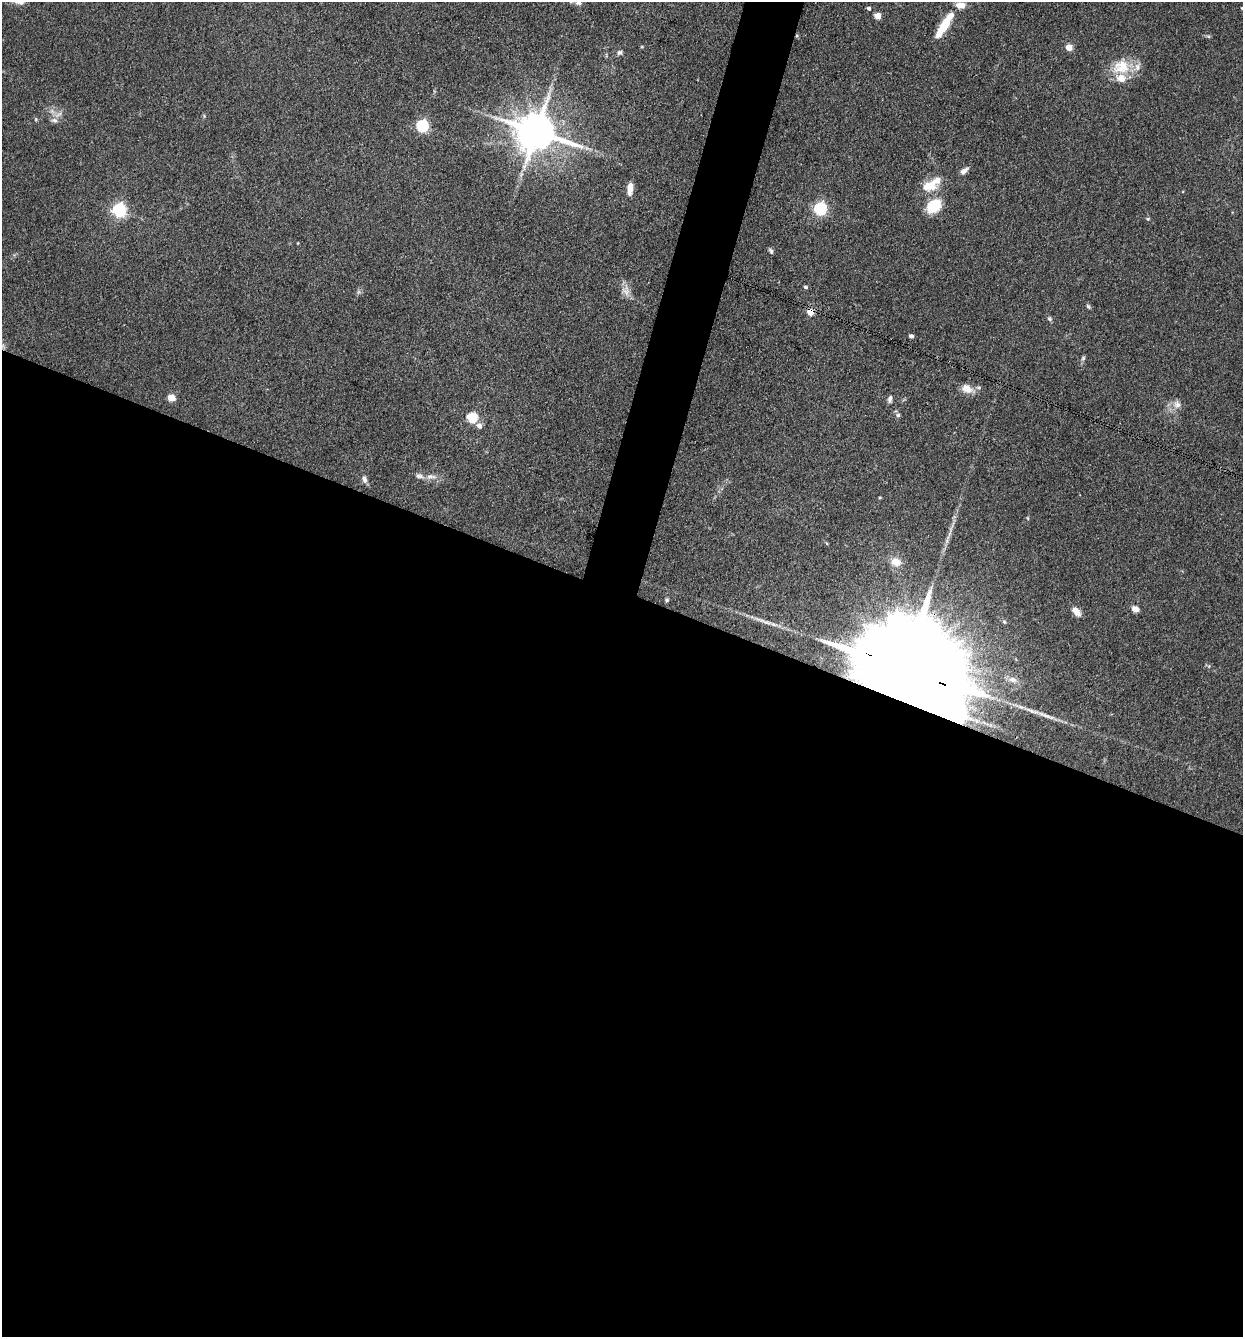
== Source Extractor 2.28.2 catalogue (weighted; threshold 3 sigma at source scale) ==
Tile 14 of 4 x 4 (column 2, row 4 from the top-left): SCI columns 1503-2743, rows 2-1336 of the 5357 x 5342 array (HDU 1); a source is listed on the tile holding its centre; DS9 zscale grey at full resolution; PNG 1245 x 1339 px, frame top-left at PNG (2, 2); no overlay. Shown black and unused: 58% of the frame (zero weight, under 3 of 4 exposures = <1% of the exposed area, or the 3 px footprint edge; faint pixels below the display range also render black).
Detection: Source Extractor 2.28.2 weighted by HDU 2 'WHT'; one run over the whole footprint, this tile lists its part. Background 0.132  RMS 0.0068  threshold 0.0305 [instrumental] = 3 sigma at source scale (4.5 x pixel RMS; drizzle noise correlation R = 1.50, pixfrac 1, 0.05/0.05 arcsec/px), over >= 5 px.
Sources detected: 58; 1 inside a brighter object's white glare — not listed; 8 inside a brighter listed object's ellipse — not listed separately; the other 49 listed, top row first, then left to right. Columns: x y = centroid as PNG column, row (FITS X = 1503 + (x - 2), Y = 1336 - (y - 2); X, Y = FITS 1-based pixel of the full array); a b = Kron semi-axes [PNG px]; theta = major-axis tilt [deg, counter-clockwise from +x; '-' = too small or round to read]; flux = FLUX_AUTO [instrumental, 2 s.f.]
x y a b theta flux
20 2 13 7 -3 4.1
578 3 8 6 -6 2.3
869 8 4 4 - 1.6
1242 8 4 4 - 0.63
878 16 5 4 - 11
944 26 34 8 58 19
797 36 5 3 - 0.86
642 47 4 4 - 0.7
1069 47 5 4 - 11
620 52 8 6 14 1.8
1121 67 26 21 14 19
58 114 13 5 30 3.3
36 119 5 3 - 0.7
422 126 6 5 - 88
536 131 12 10 -18 2600
964 171 11 6 39 3.3
931 184 18 13 75 9.7
630 189 13 6 86 6.9
934 206 14 11 41 23
820 209 6 6 - 120
119 210 6 6 - 140
1148 219 5 5 - 0.81
298 243 4 2 - 0.5
771 251 8 4 -61 1.4
805 287 5 4 - 1.3
626 291 18 11 -83 5.7
1088 306 7 5 -57 1.2
810 312 5 5 - 15
1049 319 7 5 -42 1.3
911 336 4 4 - 2.4
1083 358 7 5 86 1.3
967 388 17 11 -25 7.2
171 398 5 5 - 15
890 399 10 5 75 2.2
1177 404 12 10 -80 4.6
898 415 6 5 - 1.5
472 418 5 5 - 47
479 426 6 6 - 3.6
431 477 17 7 -3 5
364 479 10 6 -73 2.8
880 498 4 3 - 0.62
949 534 7 4 71 1.6
896 562 12 10 -19 8.4
667 600 6 5 - 1
1135 609 6 5 - 5.4
1076 611 10 6 -51 6.5
1004 622 5 4 - 1.1
904 669 55 17 -22 39000
1012 680 12 8 -17 3.9
Overlapping masked pixels (flux is a lower limit): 3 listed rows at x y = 797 36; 810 312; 904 669
Isophote crosses this tile's border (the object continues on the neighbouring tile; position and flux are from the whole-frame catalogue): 3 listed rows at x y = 20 2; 578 3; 1242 8